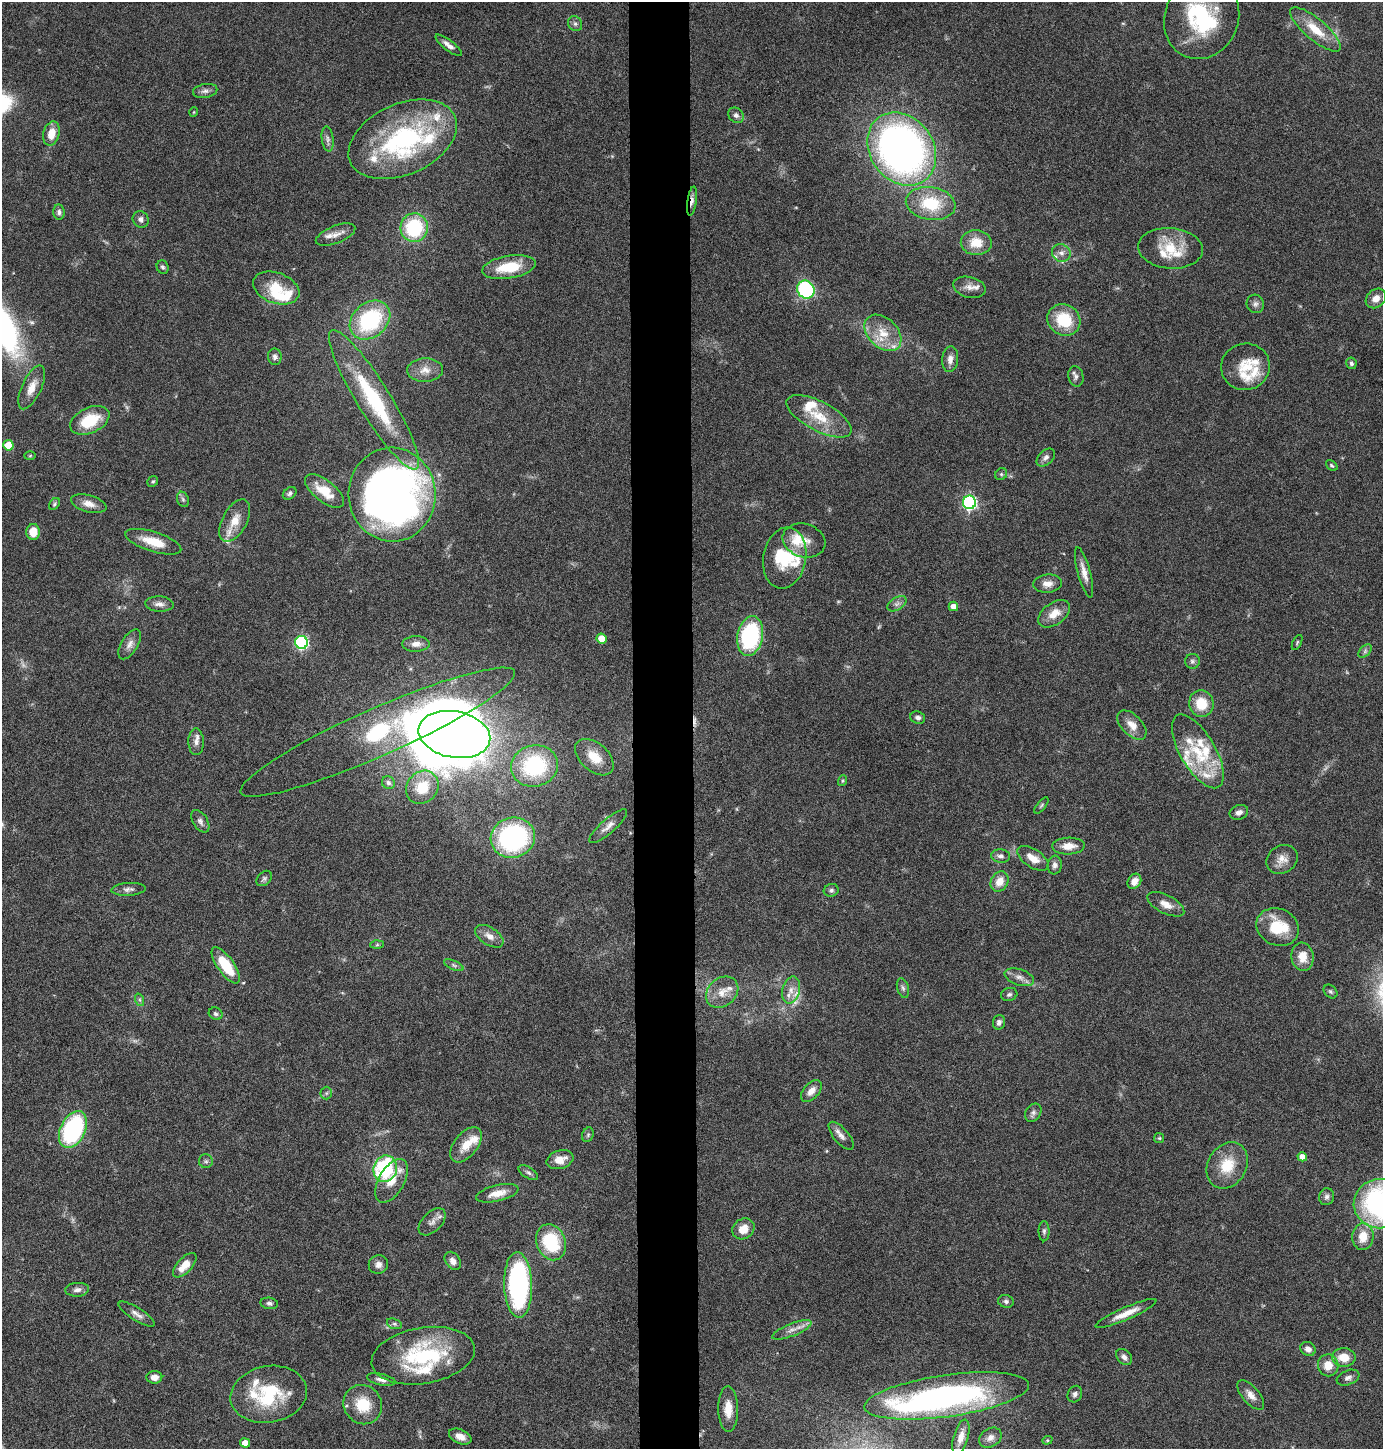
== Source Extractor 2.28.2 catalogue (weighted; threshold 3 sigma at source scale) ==
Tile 5 of 3 x 3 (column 2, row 2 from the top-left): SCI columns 1508-2888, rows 1448-2894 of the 4372 x 4345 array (HDU 1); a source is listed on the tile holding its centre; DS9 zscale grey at full resolution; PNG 1385 x 1451 px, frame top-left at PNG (2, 2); each listed source drawn as its Kron ellipse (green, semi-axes under 4 px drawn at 4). Shown black and unused: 4% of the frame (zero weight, under 4 of 8 exposures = <1% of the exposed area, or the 3 px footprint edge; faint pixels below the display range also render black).
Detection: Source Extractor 2.28.2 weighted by HDU 2 'WHT'; one run over the whole footprint, this tile lists its part. Background 0.0423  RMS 0.0035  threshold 0.0143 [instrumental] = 3 sigma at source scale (4.09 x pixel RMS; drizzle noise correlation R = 1.36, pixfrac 0.8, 0.05/0.05 arcsec/px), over >= 5 px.
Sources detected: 213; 4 too faint to see at this stretch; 8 inside a brighter object's white glare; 1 cosmic-ray / hot-pixel residue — neither listed nor drawn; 32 inside a brighter listed object's ellipse — not listed separately; the other 168 listed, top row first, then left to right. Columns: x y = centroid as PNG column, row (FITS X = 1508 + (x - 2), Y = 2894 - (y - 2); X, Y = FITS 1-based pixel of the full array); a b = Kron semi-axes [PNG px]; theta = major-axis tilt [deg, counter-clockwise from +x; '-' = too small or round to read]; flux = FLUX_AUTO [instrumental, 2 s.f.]
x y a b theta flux
1202 18 42 37 67 33
575 24 8 6 -54 0.96
1315 29 32 10 -40 8.2
449 45 16 5 -38 1.9
205 91 12 7 10 1.4
194 112 5 3 - 0.25
736 115 8 7 - 1.2
51 134 12 8 77 4.9
328 139 12 6 -82 1.4
403 139 57 35 24 56
902 149 39 32 -54 190
692 201 15 4 81 1.7
931 203 25 16 -9 15
59 212 7 5 -85 0.94
141 219 8 7 - 1.3
414 228 14 13 - 22
336 235 21 8 21 2.7
976 243 15 12 -2 6.3
1170 248 32 20 -5 10
1061 253 9 8 - 1.8
163 267 7 6 - 0.83
509 267 27 11 9 11
969 287 17 10 -13 2.5
276 288 24 15 -20 9.1
806 290 9 8 - 32
1376 298 11 9 40 2.6
1255 304 9 8 - 1.3
370 320 22 17 41 32
1064 320 17 15 -34 12
883 333 21 14 -44 7.5
275 357 8 7 - 1.3
950 359 13 8 84 2.1
1351 363 6 5 - 0.66
1245 367 24 23 - 8.8
425 370 18 12 4 3.7
1076 376 10 7 -80 1.3
32 387 24 9 65 4.2
374 400 81 16 -58 32
819 416 36 14 -28 11
90 420 21 12 25 12
8 445 5 5 - 8.3
30 456 5 3 - 0.34
1046 457 11 7 43 1.3
1332 465 6 4 -39 0.48
1001 474 6 5 - 0.67
153 481 6 5 - 0.57
324 491 23 10 -38 7.7
290 493 7 5 38 0.85
392 494 47 43 -87 240
183 499 8 6 -68 0.77
969 502 7 6 - 68
54 504 7 4 54 0.57
89 504 18 8 -15 3.1
235 521 23 12 61 5.4
33 532 8 7 - 5.8
804 541 22 16 -17 5.4
153 542 29 10 -17 7.3
785 558 31 21 81 14
1084 572 26 6 -75 3.2
1047 584 14 9 5 2.6
159 604 14 7 -4 1.9
897 604 10 6 31 1.3
953 606 5 4 - 2.1
1054 614 18 11 36 4.6
750 636 20 12 79 39
602 638 5 5 - 5
301 642 6 6 - 49
1297 642 8 3 64 0.44
130 644 17 8 58 2.2
416 644 13 7 1 2.3
1365 651 8 5 46 0.85
1192 661 7 7 - 0.85
1201 704 13 12 - 8.1
918 718 7 6 - 1.2
1132 725 18 10 -45 3.6
378 732 150 23 24 49
454 734 36 23 -10 300
196 742 13 7 -89 1.9
1198 751 41 17 -60 15
594 757 22 14 -41 6.8
535 766 23 20 13 31
842 781 5 3 - 0.38
388 783 7 6 - 1
422 787 17 15 49 9
1041 806 10 4 50 0.55
1239 812 9 7 21 1.5
200 821 12 7 -58 1.4
608 826 24 7 41 2.5
513 838 22 20 16 51
1068 846 16 8 2 4
1001 856 9 7 -7 1.3
1033 858 18 9 -33 4
1282 859 16 13 33 3.5
1055 865 9 7 84 1.4
264 878 9 6 45 0.79
999 881 11 8 59 4.3
1134 881 8 6 57 2.7
128 889 17 6 3 1.5
831 890 7 6 - 0.87
1166 904 20 9 -27 3.5
1278 927 22 18 -25 12
489 936 16 8 -33 2.6
377 945 7 4 2 0.54
1302 957 14 11 -82 4.4
226 965 21 8 -55 14
454 965 10 4 -24 0.81
1019 977 15 8 -18 2.3
903 988 10 6 -74 0.96
791 990 14 9 76 2.7
1330 991 8 6 -44 0.67
722 992 17 14 40 4.8
1009 994 8 6 17 0.88
140 1000 6 4 -71 0.53
216 1014 7 6 - 0.88
999 1022 7 6 - 1.3
811 1091 13 7 49 2.6
326 1093 6 6 - 0.64
1033 1113 10 7 56 1.2
73 1129 20 12 63 44
588 1135 7 5 69 0.69
841 1136 17 7 -50 2
1159 1138 5 5 - 0.43
466 1145 20 11 52 5.6
1302 1157 5 4 - 2.3
560 1160 14 9 16 4.3
206 1161 7 7 - 0.79
1227 1165 24 19 60 9.9
385 1169 13 11 72 29
528 1173 11 5 -31 0.98
391 1181 24 12 60 5.2
497 1193 22 8 13 4.2
1327 1197 8 7 - 1.1
1380 1204 26 25 - 75
432 1222 16 9 46 1.9
743 1229 11 10 - 4.4
1044 1231 10 5 90 0.88
1363 1237 13 10 86 5.5
551 1242 18 14 -68 19
453 1261 10 7 -55 1.8
185 1265 15 7 47 5.1
378 1265 10 9 - 1.6
518 1285 33 14 -88 68
77 1290 12 7 4 1.5
1006 1301 8 6 -16 0.82
269 1303 9 5 -8 0.94
1126 1313 33 6 24 4.7
137 1314 21 6 -32 2
394 1324 8 5 -19 0.69
792 1330 21 6 22 2.5
1308 1349 8 6 -31 1.8
423 1356 52 28 9 33
1124 1357 9 6 -47 1.3
1344 1357 12 9 -2 5.5
1328 1365 11 10 - 5
154 1377 8 6 3 2.4
1348 1378 12 7 22 1.4
381 1380 14 5 -13 1.6
269 1394 38 28 10 23
1075 1394 8 7 - 1.1
1251 1395 18 8 -49 2.7
947 1396 83 21 8 100
363 1405 20 18 -53 10
728 1409 23 10 -89 4.7
460 1437 12 7 -23 2.6
961 1437 18 7 74 2.9
990 1438 12 9 34 1.9
1047 1440 5 4 - 0.43
245 1443 5 4 - 3
Overlapping masked pixels (flux is a lower limit): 1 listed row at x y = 692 201
Isophote crosses this tile's border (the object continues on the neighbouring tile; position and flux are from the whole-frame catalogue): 1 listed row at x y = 1380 1204